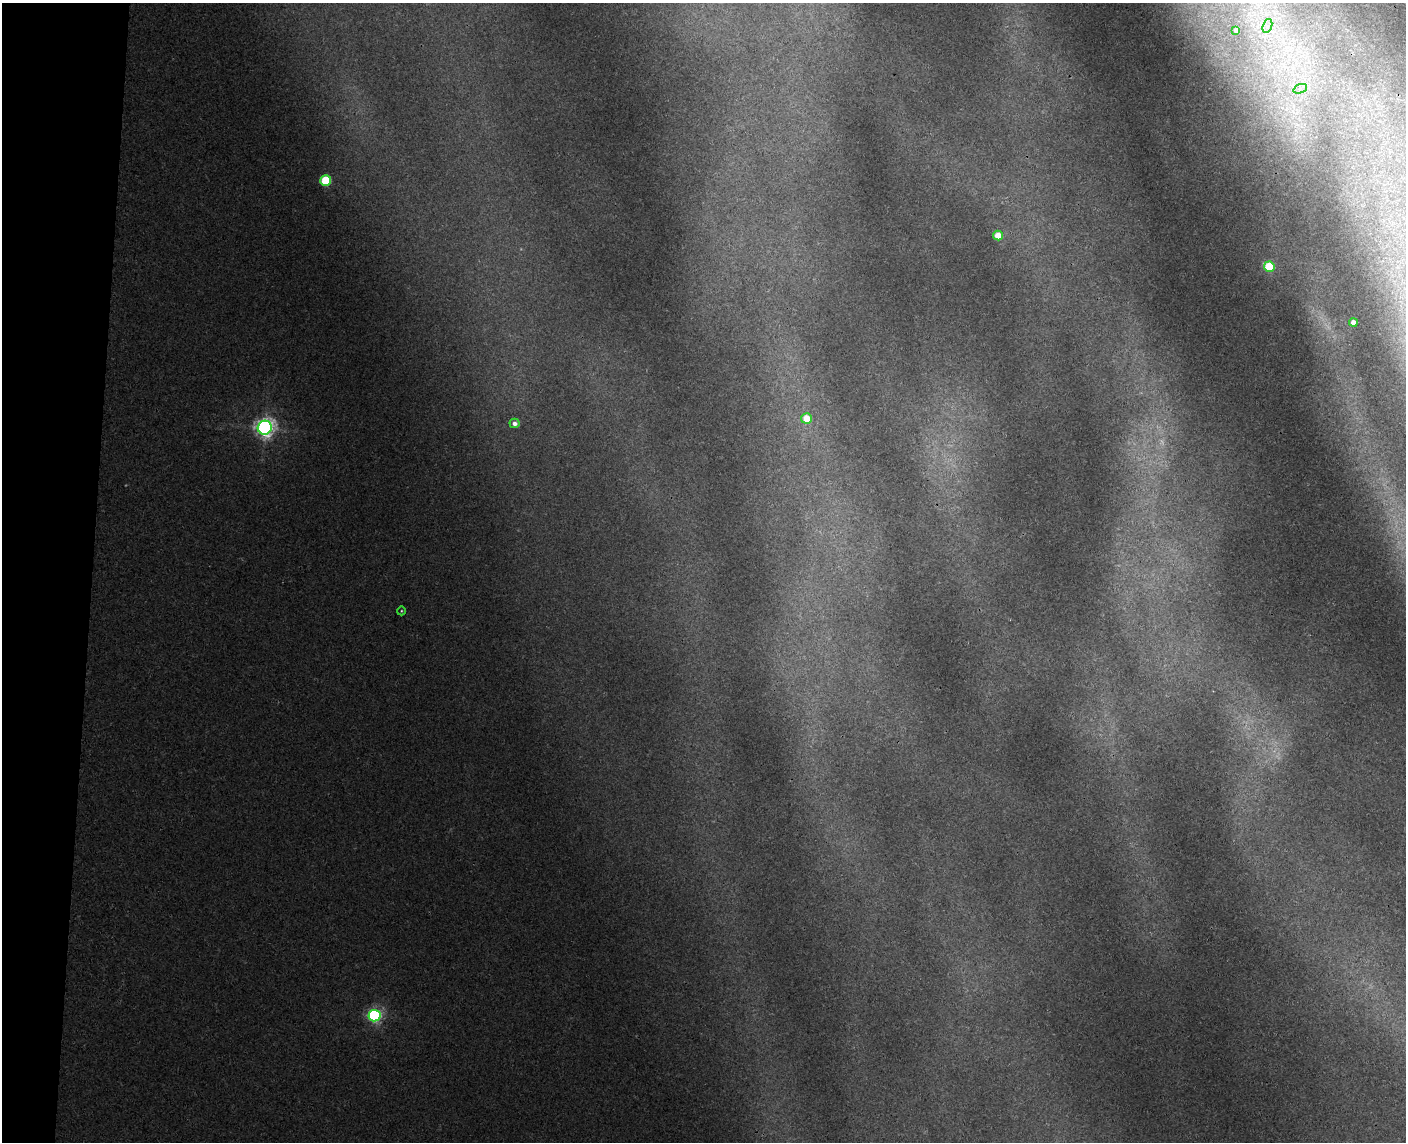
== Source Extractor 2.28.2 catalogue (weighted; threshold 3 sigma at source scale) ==
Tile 7 of 3 x 4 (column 1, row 3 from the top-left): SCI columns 165-1568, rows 1152-2291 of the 4652 x 4579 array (HDU 1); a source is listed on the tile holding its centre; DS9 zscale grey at full resolution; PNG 1408 x 1144 px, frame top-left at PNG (2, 3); each listed source drawn as its Kron ellipse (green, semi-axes under 4 px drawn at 4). Shown black and unused: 6% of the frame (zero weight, under 3 of 4 exposures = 6% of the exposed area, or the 3 px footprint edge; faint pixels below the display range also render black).
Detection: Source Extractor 2.28.2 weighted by HDU 2 'WHT'; one run over the whole footprint, this tile lists its part. Background 0.00928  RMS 0.0036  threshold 0.0163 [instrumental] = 3 sigma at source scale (4.5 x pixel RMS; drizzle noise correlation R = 1.50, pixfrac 1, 0.05/0.05 arcsec/px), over >= 5 px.
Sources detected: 12; all 12 listed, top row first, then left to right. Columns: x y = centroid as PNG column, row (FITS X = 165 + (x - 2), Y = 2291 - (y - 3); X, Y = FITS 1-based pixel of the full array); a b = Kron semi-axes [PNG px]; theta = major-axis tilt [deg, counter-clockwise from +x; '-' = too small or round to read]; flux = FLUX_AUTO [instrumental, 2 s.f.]
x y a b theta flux
1267 26 7 4 71 1.1
1236 30 4 4 - 2.5
1300 89 7 4 19 1.1
326 181 5 5 - 29
998 236 5 5 - 8.5
1269 267 5 5 - 22
1353 323 4 4 - 4.4
806 418 5 5 - 9.7
515 423 5 5 - 2
265 428 7 7 - 210
401 611 4 3 - 0.33
374 1016 6 6 - 90